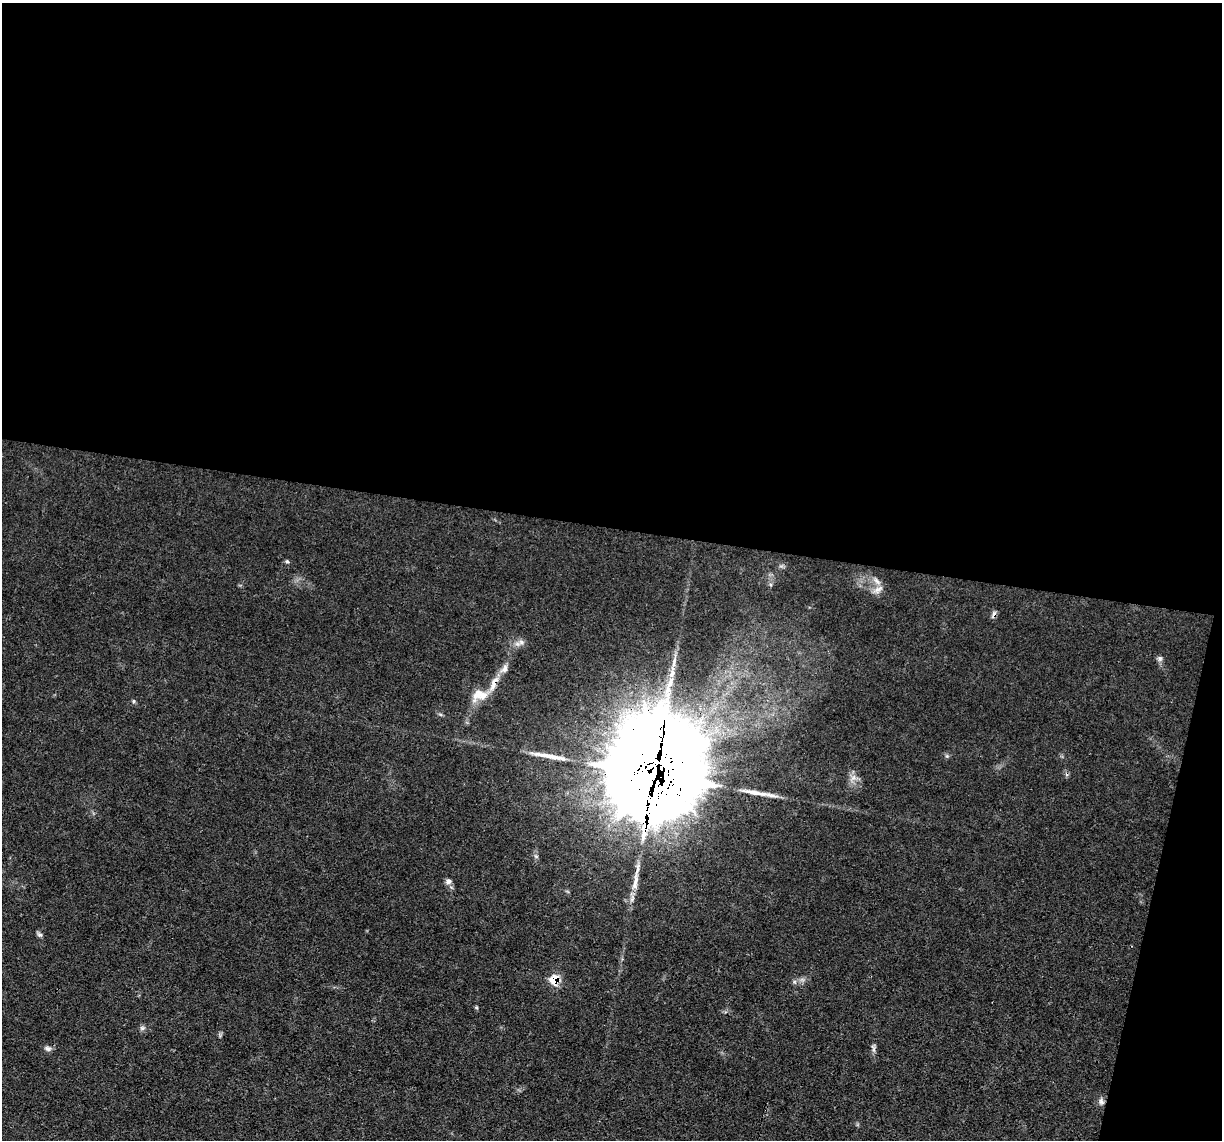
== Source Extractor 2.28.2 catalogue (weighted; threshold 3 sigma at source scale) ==
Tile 4 of 4 x 4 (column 4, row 1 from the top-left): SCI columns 3663-4882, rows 3650-4787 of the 4882 x 4908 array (HDU 1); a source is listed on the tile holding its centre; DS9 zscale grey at full resolution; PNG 1224 x 1142 px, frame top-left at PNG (2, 3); no overlay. Shown black and unused: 49% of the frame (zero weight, under 3 of 4 exposures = <1% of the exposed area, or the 3 px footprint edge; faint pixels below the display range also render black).
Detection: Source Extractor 2.28.2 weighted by HDU 2 'WHT'; one run over the whole footprint, this tile lists its part. Background 0.012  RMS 0.003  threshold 0.0136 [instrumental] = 3 sigma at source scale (4.5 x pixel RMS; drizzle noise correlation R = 1.50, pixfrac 1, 0.05/0.05 arcsec/px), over >= 5 px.
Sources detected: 23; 1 cosmic-ray / hot-pixel residue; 4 long thin detections or spike segments (spike, bleed or trail) — not listed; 3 inside a brighter listed object's ellipse — not listed separately; the other 15 listed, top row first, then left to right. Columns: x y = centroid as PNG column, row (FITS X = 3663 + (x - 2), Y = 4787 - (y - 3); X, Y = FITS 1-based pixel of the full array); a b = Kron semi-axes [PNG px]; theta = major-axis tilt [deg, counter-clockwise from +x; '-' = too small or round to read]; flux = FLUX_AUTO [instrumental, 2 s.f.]
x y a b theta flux
287 561 5 4 - 0.43
878 589 15 7 33 1.8
521 642 7 6 - 0.97
1160 658 8 6 75 0.79
672 674 9 5 64 1.3
494 684 24 7 66 3.5
477 695 19 11 40 3.7
134 701 6 3 71 0.35
655 774 36 28 70 8100
853 778 7 4 19 0.88
448 881 8 7 - 0.98
40 935 8 3 -18 0.56
554 980 7 7 - 7.3
48 1048 9 7 -11 0.96
1101 1102 9 7 -54 0.98
Overlapping masked pixels (flux is a lower limit): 3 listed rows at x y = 494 684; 655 774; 554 980
Unlisted compact peaks at least as high as the median listed source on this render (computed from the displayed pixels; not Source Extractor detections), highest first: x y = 142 1028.